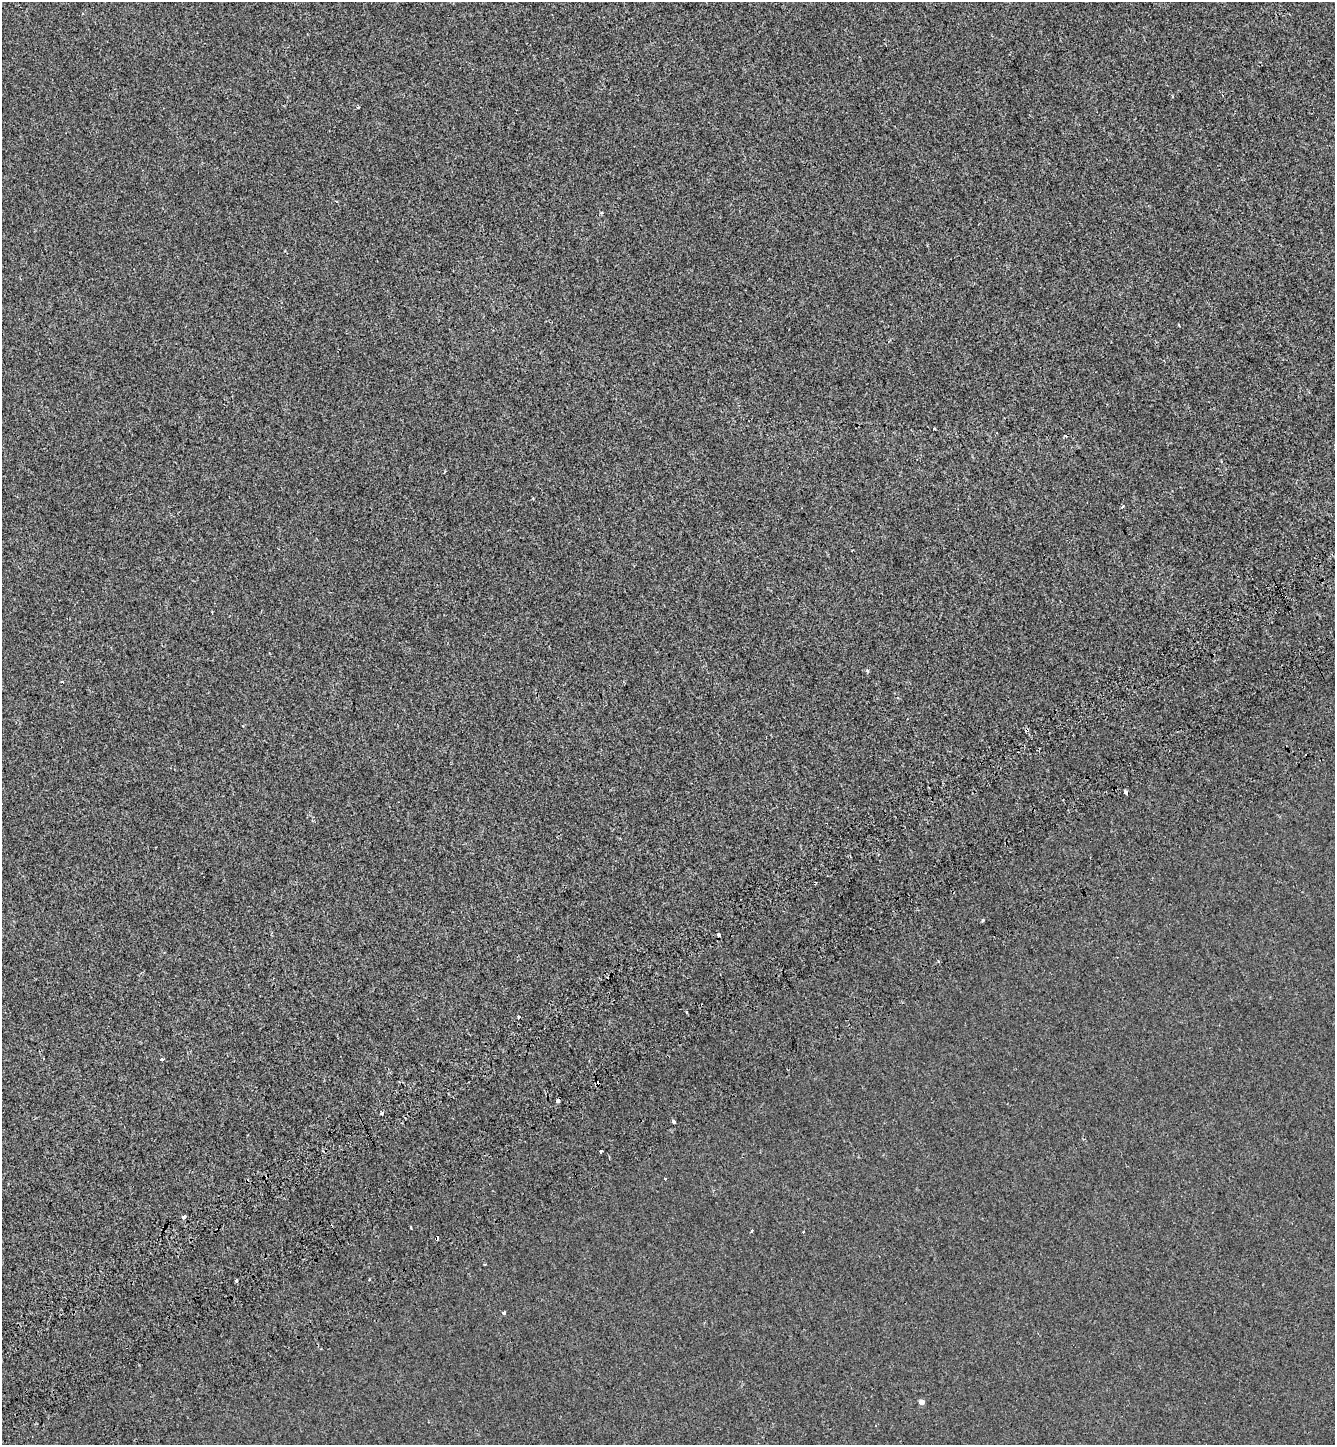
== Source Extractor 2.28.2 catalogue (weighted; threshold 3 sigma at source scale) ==
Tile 7 of 4 x 4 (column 3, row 2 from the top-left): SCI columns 2958-4290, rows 2987-4429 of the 5858 x 5977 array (HDU 1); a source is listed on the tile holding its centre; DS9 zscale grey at full resolution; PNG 1337 x 1447 px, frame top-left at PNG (2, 2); no overlay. Shown black and unused: <1% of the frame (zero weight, under 2 of 3 exposures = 7% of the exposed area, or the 3 px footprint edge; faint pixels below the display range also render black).
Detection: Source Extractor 2.28.2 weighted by HDU 2 'WHT'; one run over the whole footprint, this tile lists its part. Background -4.05e-04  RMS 0.0046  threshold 0.0205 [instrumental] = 3 sigma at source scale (4.5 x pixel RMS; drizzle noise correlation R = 1.50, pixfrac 1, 0.0396/0.0396 arcsec/px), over >= 5 px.
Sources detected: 28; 5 cosmic-ray / hot-pixel residue — not listed; the other 23 listed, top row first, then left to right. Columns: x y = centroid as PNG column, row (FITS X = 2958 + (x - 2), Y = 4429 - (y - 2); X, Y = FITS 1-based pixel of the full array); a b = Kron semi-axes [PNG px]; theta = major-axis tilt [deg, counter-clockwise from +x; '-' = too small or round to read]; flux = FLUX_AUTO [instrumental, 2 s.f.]
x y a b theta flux
1179 325 3 2 - 0.7
934 429 3 3 - 1.1
1122 506 4 3 - 0.76
867 670 5 4 - 0.65
62 682 3 3 - 1.8
1126 792 4 3 - 5.5
983 920 3 3 - 0.86
718 935 3 3 - 3.1
687 1013 3 3 - 0.73
518 1017 3 3 - 0.84
162 1059 3 3 - 0.96
558 1101 4 3 - 2.7
382 1113 4 3 - 1.1
673 1121 3 3 - 5.4
601 1151 5 2 - 0.47
665 1178 3 3 - 0.77
184 1217 4 3 - 3.9
752 1231 4 2 - 0.7
485 1264 3 2 - 0.32
369 1279 3 3 - 0.89
236 1281 3 3 - 1.3
504 1313 3 3 - 0.97
921 1402 6 5 - 1.9